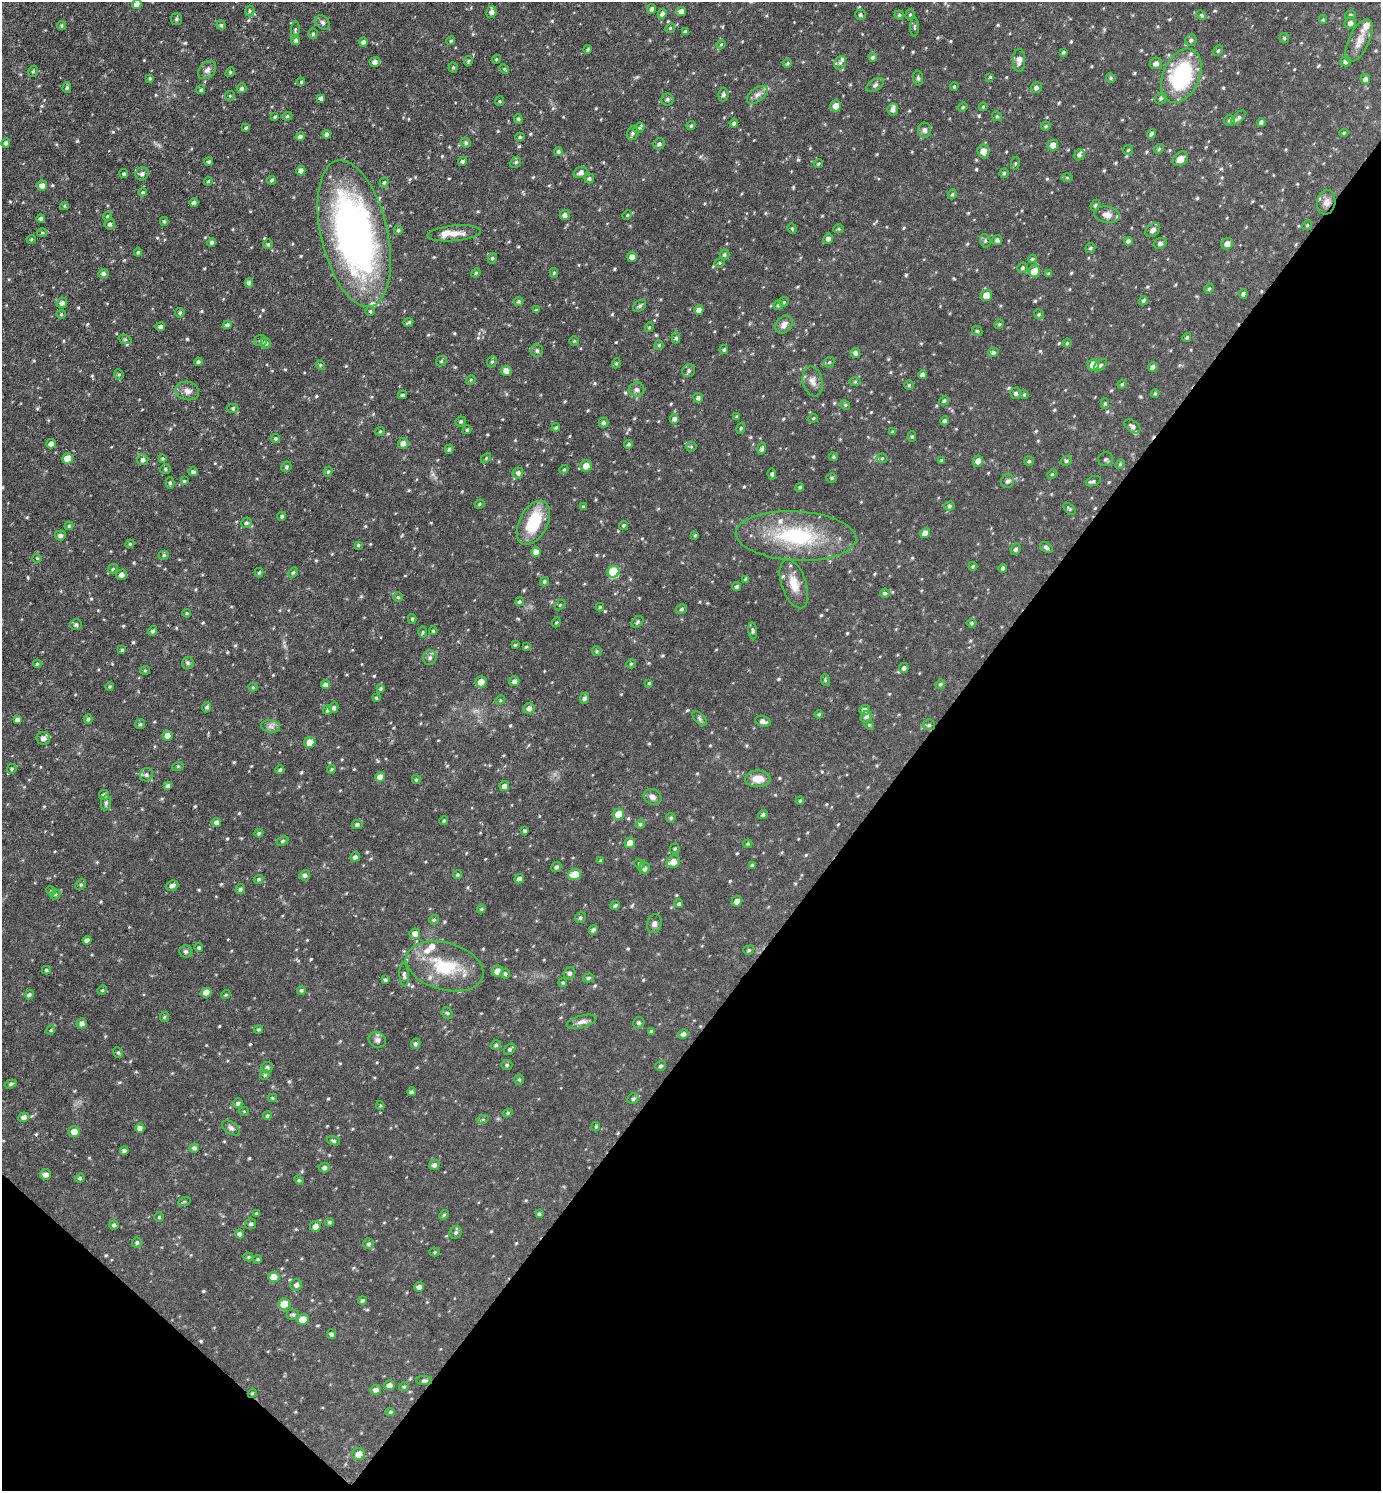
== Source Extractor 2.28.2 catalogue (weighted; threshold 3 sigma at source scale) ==
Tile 15 of 4 x 4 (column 3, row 4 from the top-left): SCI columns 2910-4288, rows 1-1489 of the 5960 x 5956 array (HDU 1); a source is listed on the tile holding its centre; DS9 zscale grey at full resolution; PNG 1383 x 1493 px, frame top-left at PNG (2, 2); each listed source drawn as its Kron ellipse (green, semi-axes under 4 px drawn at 4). Shown black and unused: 37% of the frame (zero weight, under 3 of 6 exposures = <1% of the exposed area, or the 3 px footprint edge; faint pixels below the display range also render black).
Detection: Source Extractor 2.28.2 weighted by HDU 2 'WHT'; one run over the whole footprint, this tile lists its part. Background 0.0509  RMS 0.007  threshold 0.0288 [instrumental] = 3 sigma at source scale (4.09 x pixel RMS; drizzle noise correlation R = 1.36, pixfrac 0.8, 0.05/0.05 arcsec/px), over >= 5 px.
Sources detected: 663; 1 cosmic-ray / hot-pixel residue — neither listed nor drawn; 13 inside a brighter listed object's ellipse — not listed separately; of the other 649, all 500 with FLUX_AUTO >= 0.719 (the completeness limit of this list) listed and drawn (149 fainter detections not listed), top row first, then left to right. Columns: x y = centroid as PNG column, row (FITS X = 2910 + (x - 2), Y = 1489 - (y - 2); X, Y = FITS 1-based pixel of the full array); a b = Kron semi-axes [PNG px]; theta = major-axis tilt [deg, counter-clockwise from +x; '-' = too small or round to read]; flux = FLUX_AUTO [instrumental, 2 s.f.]
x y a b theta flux
137 4 5 4 - 5.4
652 9 5 4 - 1.5
250 11 5 4 - 0.96
681 11 5 4 - 3.1
491 12 6 5 - 2.3
662 14 5 4 - 2
860 15 5 5 - 1.1
899 15 4 4 - 0.76
910 15 5 4 - 0.72
1201 15 5 4 - 0.78
1350 15 5 4 - 0.91
176 19 6 5 - 1.2
1323 19 4 4 - 0.77
323 23 8 6 -47 1.7
1350 23 6 5 - 2.2
221 25 4 4 - 0.94
62 26 4 4 - 0.99
914 27 9 3 90 0.93
670 28 5 4 - 0.79
295 29 8 4 84 0.97
686 32 4 3 - 1.4
313 34 5 4 - 1.1
1284 38 5 4 - 0.85
296 40 5 4 - 1.5
1191 40 6 5 - 1.5
1359 40 23 10 64 7
451 41 4 4 - 0.96
363 42 4 4 - 1.9
721 44 5 4 - 0.74
588 49 4 4 - 0.93
1218 51 6 4 62 0.86
1063 52 3 3 - 0.88
873 57 4 4 - 1.4
496 59 4 4 - 0.75
1019 60 11 6 87 3.4
468 61 5 4 - 0.81
1345 61 5 5 - 1.7
375 62 5 4 - 2.6
787 63 4 4 - 0.9
840 63 7 5 63 1.5
1156 63 6 5 - 2.5
453 67 5 4 - 0.83
504 69 5 4 - 0.76
207 70 10 7 45 2.9
33 71 6 4 73 0.99
230 72 5 4 - 0.76
1181 76 28 18 66 63
990 77 4 4 - 0.81
150 78 4 4 - 1
918 78 7 5 -88 1.1
1111 78 5 4 - 0.85
1365 79 5 5 - 2
301 82 4 3 - 0.78
875 85 10 5 33 1.7
954 86 4 3 - 0.86
67 87 5 4 - 1.3
242 88 5 5 - 1.5
1036 88 6 5 - 1.6
201 90 4 4 - 1
723 95 7 5 82 1.6
757 95 12 6 37 3.1
230 96 5 5 - 0.82
321 98 4 4 - 1.8
1161 98 6 5 - 1.2
667 99 6 6 - 1.4
500 101 5 4 - 0.75
836 106 5 5 - 5.4
963 107 5 4 - 0.73
983 107 4 4 - 0.77
893 109 6 5 - 2.4
287 116 5 4 - 0.92
997 116 5 4 - 0.9
275 117 4 3 - 0.76
1238 118 9 4 43 1.5
518 119 5 4 - 0.86
1229 120 5 5 - 1.1
1261 122 4 4 - 1.2
734 123 4 4 - 1.3
691 126 4 3 - 0.85
1046 126 5 4 - 0.77
246 128 4 4 - 1
639 128 6 4 41 1
925 130 7 6 - 2.1
633 133 7 5 70 1.5
1344 133 5 4 - 0.72
327 134 4 4 - 1.9
1152 134 5 4 - 1.6
300 137 4 4 - 2.1
520 137 4 4 - 0.85
6 143 4 4 - 1.7
466 143 5 4 - 1.1
659 144 6 5 - 1.9
1053 145 5 5 - 3.9
1159 149 5 4 - 0.88
1128 150 5 5 - 0.95
558 151 4 4 - 1.3
983 151 7 5 -83 5.4
1079 155 6 5 - 1.8
1180 159 8 6 40 4.6
462 161 4 4 - 1.4
209 162 4 4 - 1
516 162 6 5 - 1.2
1015 163 6 3 81 0.76
819 164 4 4 - 0.77
301 171 5 4 - 3.6
581 173 7 5 20 2.4
1004 173 4 4 - 0.88
124 174 4 4 - 1.1
142 174 7 6 - 2.2
589 178 5 5 - 1.3
1067 178 6 4 -1 0.81
271 180 4 4 - 1.2
208 181 4 4 - 0.9
384 183 5 4 - 1.1
42 185 5 5 - 3
143 192 4 3 - 0.83
952 194 5 4 - 0.88
194 202 4 4 - 1.7
1326 202 12 9 77 3.9
1095 205 6 4 66 0.99
64 206 4 4 - 0.81
565 215 5 5 - 2.3
627 215 5 4 - 0.79
1107 215 13 8 -7 3.9
107 216 4 4 - 0.75
41 218 4 4 - 1.7
164 221 4 3 - 0.85
110 224 5 5 - 1.5
1307 225 5 4 - 0.77
792 229 5 4 - 0.74
839 229 5 4 - 0.95
398 230 4 4 - 1.1
1153 230 8 5 41 2.4
42 233 5 3 - 0.77
454 233 27 7 5 7.9
354 234 75 33 -77 250
31 239 5 4 - 0.84
828 239 5 4 - 2.3
997 240 5 5 - 1.5
985 241 7 5 -73 1.2
1128 241 4 4 - 2
212 242 4 4 - 1.6
1160 243 6 5 - 1.6
268 244 5 4 - 0.9
1227 244 6 5 - 3.4
1090 248 5 4 - 1
138 252 4 4 - 0.89
724 254 5 5 - 0.92
632 257 5 5 - 3.2
492 258 5 4 - 1.2
1032 259 4 3 - 0.88
720 263 5 4 - 0.81
1022 268 5 5 - 1.3
1034 271 6 5 - 8.5
103 273 5 4 - 1.9
476 273 5 4 - 0.82
554 273 5 4 - 0.88
1049 274 4 3 - 0.91
249 283 4 4 - 2.2
1209 289 5 4 - 0.83
1243 294 4 4 - 1.5
986 295 5 5 - 6.4
519 301 5 4 - 1.1
1143 301 5 4 - 0.97
784 302 5 4 - 0.78
62 303 5 5 - 2.3
778 305 5 4 - 0.92
640 306 7 5 39 1.5
536 310 3 3 - 0.93
699 310 4 4 - 3.7
370 311 4 4 - 0.9
180 313 5 4 - 1.1
61 314 4 4 - 0.83
1039 314 5 4 - 0.93
408 322 5 2 - 0.89
784 324 10 7 47 3.4
999 324 5 4 - 0.73
227 325 4 4 - 1.9
160 327 4 4 - 1.8
649 327 5 4 - 0.73
977 331 6 4 -42 0.85
1187 337 5 4 - 0.95
676 338 5 4 - 1.3
125 339 7 4 -18 0.86
260 341 6 5 - 1.3
574 341 5 4 - 0.76
266 343 5 5 - 1.5
1067 343 4 4 - 0.76
659 345 4 4 - 0.84
724 349 4 4 - 1.1
537 351 6 6 - 1.6
993 352 5 4 - 1.5
855 353 5 4 - 2
441 361 6 4 45 1
198 362 4 4 - 1.5
492 362 6 4 66 1.1
829 362 6 4 42 1.1
616 363 5 4 - 0.89
320 365 5 4 - 0.74
1093 365 5 5 - 9.2
1100 365 8 4 42 1.4
1153 367 5 4 - 2
689 370 7 6 - 1.7
506 371 5 5 - 4.6
119 374 5 4 - 0.9
922 375 4 4 - 2
471 380 5 4 - 0.78
813 381 15 10 -77 4.4
855 382 5 3 - 0.72
1122 384 4 4 - 0.79
909 385 5 5 - 0.89
637 389 8 7 - 2.3
187 391 12 9 -14 4
1016 393 5 5 - 1.5
1155 393 4 3 - 0.77
1024 394 4 4 - 0.73
402 395 4 3 - 1.1
698 398 5 4 - 1.9
944 401 5 4 - 1.2
1105 403 5 4 - 0.88
845 405 5 4 - 0.83
233 408 5 4 - 1.1
736 417 4 3 - 0.82
813 418 5 4 - 0.82
674 419 5 4 - 2.5
461 421 5 4 - 1.1
945 421 4 4 - 1.9
603 423 5 5 - 1.5
1132 426 9 5 -35 2
556 428 4 3 - 0.92
741 428 6 4 72 0.89
467 430 4 3 - 1
380 431 5 4 - 0.74
892 432 4 3 - 0.75
912 436 5 4 - 0.86
275 439 4 4 - 0.94
403 443 5 5 - 2.8
51 444 5 4 - 2.6
628 444 4 4 - 1.2
691 447 5 5 - 0.84
449 449 4 4 - 1.1
762 449 6 4 72 1.8
833 457 4 4 - 0.81
68 458 5 5 - 10
162 458 4 4 - 0.8
486 458 6 4 46 0.75
882 458 5 5 - 0.85
1105 459 7 6 - 1.5
143 460 5 5 - 2
941 460 4 4 - 0.93
978 461 5 5 - 3.5
1029 461 4 4 - 0.88
1066 461 6 4 16 1.1
1120 464 5 4 - 0.75
586 466 6 5 - 5.3
286 467 5 5 - 1.2
165 469 5 5 - 1.1
564 469 4 3 - 0.82
193 472 5 4 - 1.5
328 472 5 4 - 0.95
518 473 5 5 - 1.8
772 474 6 4 -84 1.1
1052 474 5 4 - 0.76
832 478 5 4 - 0.92
184 481 4 4 - 0.9
1008 481 7 6 - 1.6
1093 481 7 4 22 1.2
170 483 6 4 -89 1.2
800 487 4 4 - 1
479 504 5 4 - 0.81
950 506 5 4 - 1.2
583 507 4 4 - 0.83
1069 509 7 4 -45 0.94
282 516 4 4 - 1.2
246 523 6 5 - 1.3
533 523 24 14 62 27
624 525 4 4 - 0.93
69 526 4 3 - 0.73
925 533 5 5 - 3.8
60 535 5 5 - 1.8
695 535 4 3 - 0.73
796 536 60 24 -3 55
130 544 4 4 - 0.8
358 545 3 3 - 0.86
1046 547 7 4 -33 1.3
1016 549 6 5 - 1.3
536 552 5 5 - 4.8
164 555 5 4 - 1
37 558 5 4 - 0.77
973 566 4 4 - 0.74
1003 568 4 4 - 1.1
113 569 5 4 - 0.83
613 572 6 5 - 32
259 573 5 3 - 1
293 573 6 4 61 0.85
121 575 5 5 - 2.5
746 579 4 3 - 1.2
544 582 5 4 - 1.1
794 584 25 12 -71 9.8
737 587 5 4 - 1.2
885 593 5 5 - 1.1
398 597 5 5 - 0.9
519 602 5 4 - 1.1
560 605 6 4 45 0.73
600 607 4 4 - 0.82
682 609 6 4 32 1.3
187 613 4 3 - 0.79
412 619 5 4 - 0.83
556 622 5 4 - 0.73
638 622 7 5 44 1.2
972 623 5 4 - 1
76 625 6 5 - 1.5
153 631 5 4 - 1.4
433 631 4 4 - 0.85
753 631 8 4 -82 1.1
423 632 5 3 - 0.74
515 645 4 3 - 0.79
526 647 4 3 - 0.73
122 650 4 4 - 0.94
597 651 5 4 - 0.86
430 658 7 6 - 2
188 663 6 5 - 1.3
37 664 4 3 - 0.85
631 664 5 4 - 0.79
904 668 5 4 - 1.7
145 670 5 4 - 0.72
825 680 6 3 -73 0.81
514 681 5 5 - 2.2
481 682 5 5 - 5.5
649 683 4 4 - 0.88
940 684 5 4 - 1.3
325 685 4 4 - 2.2
110 686 4 4 - 0.82
253 687 4 4 - 0.84
381 688 4 3 - 0.86
376 698 4 3 - 0.84
585 698 5 4 - 1.7
500 700 5 4 - 0.72
207 707 5 4 - 1.2
334 708 5 4 - 1.7
529 708 6 5 - 2.5
328 710 5 4 - 1.4
865 710 5 5 - 2.9
819 714 4 3 - 0.8
866 717 6 5 - 1.8
699 718 9 4 -46 1.5
17 719 4 4 - 1.9
88 719 5 4 - 1.1
763 721 8 5 -17 2.3
140 724 5 5 - 1.1
869 725 5 4 - 0.89
929 725 6 5 - 1.3
270 726 9 6 -8 2.4
168 736 5 5 - 4.8
43 738 7 6 - 3
310 742 5 5 - 6.7
178 766 6 4 18 0.75
12 769 5 4 - 0.9
331 769 4 4 - 0.86
280 770 4 4 - 1.4
146 775 7 6 - 1.7
380 777 5 5 - 5.4
758 779 13 8 1 7.6
416 780 4 4 - 0.76
168 786 4 4 - 2.4
504 786 5 4 - 2.6
104 795 5 5 - 1.9
652 797 9 7 -26 2.8
800 801 4 3 - 0.77
106 803 8 5 82 1.5
618 814 5 5 - 8.2
763 815 5 4 - 1.4
671 818 5 4 - 1.1
444 820 4 4 - 0.9
216 822 4 4 - 2.2
357 824 5 5 - 1.4
640 824 4 4 - 1.1
525 831 3 3 - 0.93
259 833 4 4 - 0.86
282 841 6 4 27 0.88
630 843 5 5 - 4.6
748 844 4 4 - 0.73
675 848 5 5 - 0.81
355 857 5 4 - 2
601 861 4 3 - 0.92
673 862 7 6 - 4.9
639 864 5 4 - 0.89
752 865 4 4 - 1
556 867 5 4 - 1.5
644 868 6 5 - 2.1
305 875 5 5 - 2
457 875 4 4 - 1.1
574 875 6 5 - 13
259 879 5 4 - 1
519 879 5 4 - 2.3
81 885 6 5 - 0.99
172 886 6 5 - 2.1
240 889 5 4 - 1.4
51 891 5 4 - 0.72
55 894 5 3 - 0.79
737 901 5 5 - 3.8
679 904 4 4 - 1.2
615 905 5 3 - 1.1
481 909 4 4 - 0.89
580 918 5 5 - 1.2
434 920 5 4 - 1
654 924 9 7 73 2.3
593 930 4 4 - 1.8
415 934 5 5 - 4.1
87 940 4 4 - 2.5
199 948 4 4 - 1.2
749 950 5 4 - 0.97
186 951 6 6 - 1.6
445 966 40 23 -16 31
46 970 4 3 - 1
497 971 6 5 - 4.6
570 973 6 5 - 1.6
505 974 5 4 - 1.2
404 975 11 5 -88 1.6
588 978 5 4 - 0.96
385 980 4 3 - 1.5
563 982 4 4 - 0.8
102 990 5 4 - 0.82
301 990 4 4 - 0.99
206 993 5 5 - 7.1
29 995 4 4 - 2
226 995 5 4 - 0.78
447 1013 6 5 - 1
164 1017 5 4 - 0.78
582 1022 15 6 15 3.1
82 1023 5 5 - 2.5
639 1023 6 5 - 1.4
259 1029 4 4 - 0.87
51 1030 5 4 - 0.74
652 1032 4 4 - 1.5
683 1034 5 4 - 2.2
377 1040 9 7 -30 2.1
416 1044 5 4 - 1.4
496 1045 5 4 - 1.1
510 1049 6 4 45 1.3
118 1053 6 4 -66 1
507 1065 5 4 - 0.95
661 1066 5 4 - 1.2
267 1067 5 5 - 1.6
265 1075 5 4 - 0.95
519 1079 5 4 - 0.87
11 1084 6 4 19 1.2
412 1092 4 3 - 1.7
272 1098 5 4 - 0.78
633 1099 6 5 - 1.5
238 1103 5 4 - 1.6
380 1106 4 4 - 0.75
244 1111 5 4 - 0.72
508 1113 5 4 - 0.85
267 1116 4 4 - 1
24 1117 5 4 - 2.6
483 1119 6 3 18 0.76
596 1127 5 4 - 0.81
140 1128 4 4 - 3.2
231 1128 10 6 -35 1.8
74 1132 5 5 - 5.5
334 1141 7 4 -18 1.1
194 1148 5 4 - 1.9
124 1151 4 4 - 2.5
434 1165 5 5 - 2
324 1168 5 5 - 1.6
45 1175 5 5 - 3
80 1178 5 4 - 1.2
299 1180 5 4 - 0.81
184 1202 6 4 20 0.83
256 1213 4 3 - 0.78
539 1214 4 4 - 0.98
444 1215 5 4 - 0.8
159 1217 5 5 - 0.78
330 1222 4 4 - 1.2
251 1224 5 5 - 1.1
114 1225 4 4 - 1.4
315 1226 5 5 - 3.9
456 1232 6 6 - 1.4
240 1234 4 4 - 2.2
137 1242 5 5 - 1.2
369 1244 5 5 - 1.2
435 1252 5 4 - 0.77
248 1257 5 4 - 0.84
258 1259 4 3 - 0.86
274 1277 5 5 - 10
296 1285 6 5 - 2.1
419 1287 5 4 - 2.3
362 1301 4 4 - 1.3
284 1304 6 5 - 14
293 1314 6 5 - 1.5
303 1319 6 5 - 7.4
331 1334 5 4 - 1.5
424 1381 8 4 -2 1.2
389 1385 5 5 - 2.6
404 1387 5 4 - 0.83
376 1390 5 5 - 2.7
252 1393 5 4 - 0.73
390 1412 4 4 - 0.84
359 1454 6 6 - 4.8
Overlapping masked pixels (flux is a lower limit): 1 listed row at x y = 252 1393
Isophote crosses this tile's border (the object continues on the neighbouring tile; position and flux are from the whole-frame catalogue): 1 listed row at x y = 137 4